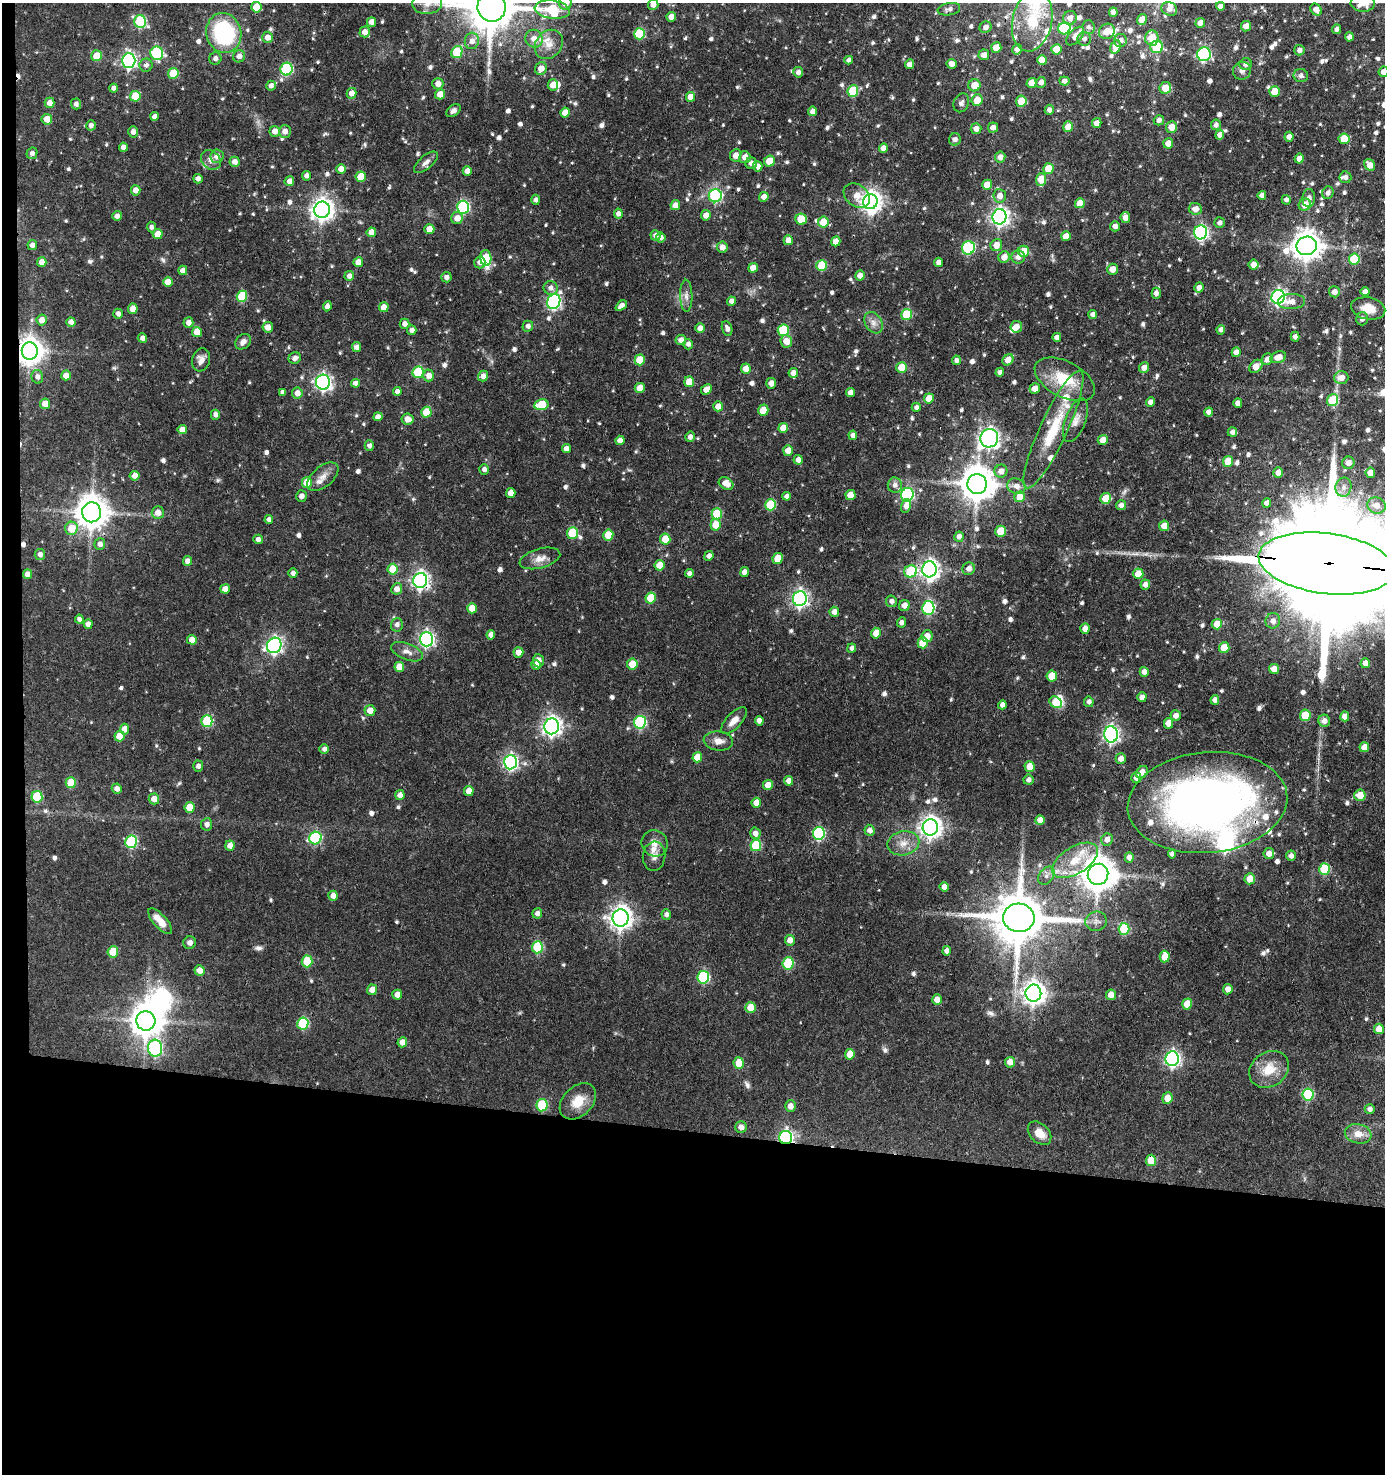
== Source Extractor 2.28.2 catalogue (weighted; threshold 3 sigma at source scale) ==
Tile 7 of 3 x 3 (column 1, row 3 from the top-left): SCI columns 191-1573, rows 1-1472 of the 4442 x 4417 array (HDU 1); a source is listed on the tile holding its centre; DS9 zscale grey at full resolution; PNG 1387 x 1476 px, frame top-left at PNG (2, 3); each listed source drawn as its Kron ellipse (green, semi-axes under 4 px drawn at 4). Shown black and unused: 24% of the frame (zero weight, under 3 of 4 exposures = <1% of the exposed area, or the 3 px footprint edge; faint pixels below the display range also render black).
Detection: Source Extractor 2.28.2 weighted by HDU 2 'WHT'; one run over the whole footprint, this tile lists its part. Background 0.102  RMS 0.0042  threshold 0.0189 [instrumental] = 3 sigma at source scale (4.5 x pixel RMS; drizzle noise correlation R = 1.50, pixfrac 1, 0.05/0.05 arcsec/px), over >= 5 px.
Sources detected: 810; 3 inside a brighter object's white glare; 2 cosmic-ray / hot-pixel residue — neither listed nor drawn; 29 inside a brighter listed object's ellipse — not listed separately; of the other 776, all 500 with FLUX_AUTO >= 1.56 (the completeness limit of this list) listed and drawn (276 fainter detections not listed), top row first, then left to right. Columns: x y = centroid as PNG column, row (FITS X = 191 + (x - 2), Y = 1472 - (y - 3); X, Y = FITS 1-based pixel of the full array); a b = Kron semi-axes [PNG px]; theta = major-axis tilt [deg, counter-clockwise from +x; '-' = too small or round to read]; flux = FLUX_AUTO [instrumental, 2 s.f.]
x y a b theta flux
565 3 6 6 - 4.6
1363 3 12 9 -1 5.7
427 4 15 10 3 4.1
653 5 5 5 - 3
1220 6 4 4 - 2.2
256 7 5 5 - 8.7
492 7 14 14 - 2300
949 9 11 6 9 1.6
1169 9 8 6 -28 2.1
552 10 18 9 -7 23
1316 10 6 5 - 2.9
1113 12 5 4 - 2.3
671 17 5 4 - 3.2
1070 18 7 6 - 2.6
1142 19 5 4 - 3.9
140 21 6 6 - 38
1032 21 31 19 78 18
371 22 5 4 - 2.9
1200 23 5 5 - 3.1
1246 26 5 5 - 3.1
986 27 6 5 - 2
1088 27 7 6 - 1.6
1064 28 6 6 - 33
1336 29 5 4 - 1.6
1107 31 8 7 - 4.2
365 32 5 5 - 3.1
224 33 20 17 -76 45
639 34 5 5 - 24
1075 36 11 6 48 2.4
267 37 5 5 - 3.2
1349 37 4 4 - 1.7
1152 38 7 6 - 7.2
534 39 9 8 - 4.4
1084 39 7 7 - 1.7
1120 40 6 6 - 2.2
472 41 8 7 - 2.6
549 44 16 13 50 6.1
996 47 5 5 - 6
1115 47 7 5 72 4.8
1157 47 6 6 - 19
1017 49 5 5 - 2.4
1056 49 5 5 - 7.1
1299 50 5 5 - 1.8
457 52 6 5 - 17
157 53 7 6 - 41
1204 54 7 6 - 55
984 55 5 5 - 2.9
97 56 5 5 - 8.4
239 56 6 6 - 2.2
215 58 6 6 - 1.6
129 60 7 6 - 110
849 60 4 4 - 1.6
1042 60 5 5 - 5.3
910 64 5 4 - 3.1
952 64 5 5 - 2.6
1246 64 6 6 - 2.1
146 65 6 6 - 1.7
541 68 6 5 - 4.3
287 69 6 6 - 41
1242 71 9 8 - 1.6
798 72 5 5 - 1.8
1384 72 5 5 - 2.9
173 73 5 5 - 15
1301 76 7 6 - 1.6
1064 81 5 4 - 1.9
1041 82 5 5 - 2.4
1031 83 5 5 - 4.5
438 84 6 5 - 3.2
553 85 6 5 - 4.8
974 85 6 6 - 6.4
271 86 5 5 - 1.9
114 88 4 4 - 1.7
1165 88 6 5 - 6.3
853 91 6 5 - 21
1275 91 5 5 - 7
352 93 5 5 - 3.4
440 94 5 5 - 3.8
135 96 5 5 - 11
691 97 5 4 - 4.9
977 100 6 5 - 5.8
1021 101 5 5 - 9.1
50 103 5 5 - 3.4
961 103 10 7 65 1.9
76 104 5 5 - 1.6
1049 110 5 4 - 1.6
453 111 8 5 38 1.6
812 111 5 4 - 2.1
565 113 5 4 - 5.5
155 116 4 4 - 2.2
47 119 5 5 - 4.9
1159 120 5 5 - 1.7
1097 123 5 4 - 2.5
91 125 5 4 - 1.8
1216 125 5 5 - 1.7
1068 127 5 5 - 5
1171 127 6 5 - 4.5
993 128 5 5 - 2.3
976 129 5 5 - 2.6
275 131 5 5 - 3.2
285 131 6 6 - 2.8
133 132 6 4 88 1.9
1220 135 5 4 - 2.8
1289 137 5 4 - 2.1
955 139 6 6 - 1.9
1344 139 5 5 - 8.2
1168 143 5 5 - 4
123 147 4 4 - 2.2
883 148 5 4 - 3.2
32 153 6 5 - 1.8
736 155 6 5 - 3.4
217 156 7 6 - 2.9
745 157 6 5 - 3.8
1000 157 5 5 - 2.3
1299 158 5 4 - 3.9
211 160 11 8 -48 2.4
769 161 5 5 - 5.5
235 162 5 5 - 2.8
426 162 14 6 40 2.3
751 163 6 5 - 2
1370 165 6 5 - 3.3
758 166 5 4 - 2.5
341 169 5 4 - 3.6
1049 169 5 5 - 9.5
467 171 5 4 - 2.7
306 176 5 4 - 1.9
361 177 5 5 - 11
1345 177 6 6 - 1.6
198 179 4 4 - 1.9
1041 179 6 5 - 8.1
289 181 5 4 - 2.5
987 185 5 5 - 5.6
136 190 5 4 - 3.2
1328 193 6 5 - 1.6
857 195 14 10 -40 5.6
1262 195 4 4 - 2.1
715 196 6 6 - 50
1000 196 7 6 - 3.3
764 197 5 4 - 2.9
1309 198 9 6 86 2
536 200 5 4 - 1.7
1286 200 5 4 - 1.6
870 202 7 7 - 240
1080 203 5 5 - 6.6
675 205 5 4 - 3.3
1305 205 6 5 - 5
463 207 6 6 - 53
1195 209 7 6 - 3
322 210 8 7 - 320
618 214 5 4 - 2
706 215 5 4 - 3.4
117 216 5 4 - 2
999 217 7 7 - 180
457 218 6 6 - 3.7
1125 218 5 4 - 3
801 219 5 5 - 11
823 222 5 5 - 9.3
1220 223 5 5 - 1.6
1115 226 5 5 - 1.9
151 227 5 4 - 1.6
429 229 5 5 - 4.9
371 232 5 4 - 4.4
1201 232 7 6 - 94
158 234 5 5 - 5
655 235 5 5 - 1.9
1066 236 5 4 - 4
661 238 5 5 - 1.7
788 240 5 4 - 3.6
836 241 5 4 - 4.3
32 245 5 4 - 2
996 245 6 5 - 4.3
1307 246 10 9 - 610
722 247 5 5 - 2.8
968 248 7 6 - 38
1024 251 5 5 - 8.3
1004 257 6 5 - 3.5
1018 257 7 6 - 2.6
486 258 8 5 -86 20
1354 259 6 5 - 15
42 262 5 4 - 3.5
358 262 5 4 - 4.6
480 262 6 5 - 2.3
939 262 5 4 - 2.6
822 265 5 5 - 16
1253 265 5 5 - 3.3
753 268 5 5 - 5
1112 269 5 5 - 3.8
183 270 5 4 - 2.7
860 275 5 5 - 3.1
349 276 5 5 - 2.3
446 277 5 5 - 1.8
168 282 5 5 - 5.4
1199 287 5 4 - 2.2
551 288 7 7 - 2.1
1334 292 5 5 - 2.5
1365 292 4 4 - 2.4
1156 293 5 4 - 1.9
242 296 6 5 - 19
686 296 16 6 -89 2.3
1278 297 7 6 - 120
731 301 4 4 - 2.1
554 302 7 6 - 84
1291 302 13 7 2 3.8
327 306 5 4 - 2
621 306 6 4 39 2.1
384 307 5 5 - 3.8
1368 308 17 11 -11 5.4
133 309 5 4 - 4.8
118 314 5 4 - 1.8
906 314 5 5 - 16
1093 315 4 4 - 2
1362 319 6 6 - 1.7
42 320 5 5 - 3.4
71 322 4 4 - 2.3
188 323 5 5 - 2.5
873 323 11 8 -58 2.7
405 324 5 5 - 2.1
528 326 5 5 - 1.7
268 327 5 5 - 3.2
1016 327 6 6 - 3.5
700 328 5 5 - 2.6
727 329 7 5 -73 2
412 330 5 4 - 2.1
783 330 6 5 - 21
1221 330 5 4 - 1.9
197 332 5 5 - 6.4
1057 337 4 4 - 2.4
1295 337 5 4 - 1.8
142 338 5 5 - 2.1
681 340 5 5 - 2.5
786 341 6 6 - 4.7
243 342 9 6 43 2.1
688 344 5 4 - 1.9
356 347 5 4 - 2.3
30 351 8 8 - 470
1236 352 5 4 - 3
1278 357 8 5 19 4.3
295 358 6 5 - 2
1267 359 6 5 - 2.8
201 360 12 9 73 2.9
640 360 5 5 - 10
956 360 5 4 - 1.6
1008 360 6 5 - 5.4
1256 366 7 5 45 5
902 367 5 5 - 9.1
1144 368 5 5 - 2.8
746 369 5 5 - 4
418 372 6 5 - 21
1000 372 4 4 - 1.6
793 373 5 4 - 2.9
66 375 5 4 - 3.7
429 375 6 5 - 3.3
483 376 5 5 - 2.5
37 377 7 5 -75 1.8
1341 378 7 6 - 3.5
1065 379 32 17 -28 16
323 382 7 7 - 130
689 382 5 5 - 6.8
356 383 4 4 - 2.2
771 383 5 5 - 2.9
640 388 5 5 - 4.7
706 389 6 4 46 3.2
1035 389 5 5 - 4.1
397 391 4 4 - 1.9
283 392 4 4 - 1.7
297 393 6 5 - 3.3
850 393 4 4 - 2.8
929 398 5 5 - 6.5
1333 400 6 5 - 19
1151 402 5 4 - 2.3
1238 403 5 4 - 2.6
45 404 5 5 - 4.1
541 405 7 5 12 14
718 406 5 5 - 4.2
916 407 4 4 - 1.6
763 410 6 5 - 6.5
426 412 5 5 - 9.9
1209 412 4 4 - 2.3
215 415 5 4 - 1.9
378 417 5 4 - 2.5
407 419 6 5 - 3.6
1076 420 23 10 69 4.2
783 428 5 4 - 5.3
1053 429 64 13 65 22
182 430 4 4 - 3.3
1232 432 5 4 - 1.8
853 435 5 4 - 2.1
690 437 5 4 - 1.8
989 438 9 9 - 170
620 440 4 4 - 2.8
1103 440 5 5 - 4.6
369 446 5 4 - 1.7
566 449 4 4 - 2.6
788 450 5 5 - 4.5
798 460 5 4 - 2.5
1228 461 5 5 - 9.7
1348 463 6 6 - 3.3
484 469 5 5 - 1.8
1001 471 6 6 - 3.1
1278 473 5 5 - 2.8
1370 473 5 5 - 3.2
135 476 5 4 - 3.1
323 477 18 10 40 3.7
307 483 5 5 - 8.9
726 483 8 6 -31 4.4
977 484 10 10 - 1000
895 485 7 7 - 1.8
1016 486 9 7 -16 2.8
1343 487 10 8 76 2.6
511 493 5 4 - 3.6
850 495 5 5 - 5.9
907 495 7 6 - 61
301 496 6 5 - 2
787 496 4 4 - 1.8
1020 497 5 5 - 6.7
1106 498 5 5 - 7.8
1267 503 5 4 - 3
770 505 5 5 - 19
1121 505 5 5 - 1.9
1376 505 9 8 - 4.3
906 506 7 5 76 2.4
92 512 10 9 - 780
158 513 6 6 - 3.7
717 514 6 5 - 17
269 520 4 4 - 1.8
715 525 6 5 - 6.3
1164 526 5 5 - 4.2
71 528 7 6 - 7.5
1001 531 5 5 - 11
572 533 6 5 - 18
608 535 5 5 - 9.9
959 537 5 4 - 2.4
258 539 4 4 - 1.7
665 539 5 5 - 9
100 544 6 5 - 2.1
40 554 5 5 - 1.8
709 556 5 4 - 2
540 558 21 9 15 4.1
778 558 5 5 - 6.7
188 561 5 4 - 2.9
1326 564 68 30 -7 27000
660 565 5 5 - 6.8
393 569 5 5 - 9.8
929 569 8 7 - 210
969 569 6 6 - 2.5
911 571 6 6 - 23
744 572 5 4 - 2.3
293 573 4 4 - 1.6
689 573 4 4 - 1.7
27 574 5 4 - 2.9
1138 574 5 5 - 7.2
420 580 7 7 - 170
1145 585 5 4 - 2.5
225 589 5 4 - 3.1
397 589 6 5 - 2.7
651 598 5 5 - 12
800 598 7 7 - 140
891 601 6 5 - 1.7
904 605 5 5 - 3.1
472 608 5 5 - 6.3
928 608 7 6 - 45
834 612 5 4 - 2.9
79 619 4 4 - 1.6
1273 621 7 7 - 2.5
901 622 5 4 - 1.7
88 624 5 4 - 2.5
1217 624 5 5 - 5.9
397 625 7 6 - 1.8
1085 629 5 4 - 3.3
876 633 5 5 - 6.2
491 635 4 4 - 2.7
927 636 6 5 - 3.8
426 639 7 6 - 110
192 640 5 5 - 4.3
923 643 5 5 - 10
274 645 8 7 - 130
852 648 4 4 - 1.8
1224 648 5 5 - 8.2
407 652 17 8 -22 3
518 652 5 5 - 3.4
538 661 6 5 - 2.6
1365 663 5 4 - 2.7
632 664 5 5 - 7.5
536 665 5 4 - 3
399 667 5 5 - 5.4
1274 669 5 5 - 3.6
1144 672 5 4 - 2.5
1052 676 5 5 - 9.5
1142 697 5 4 - 2.7
1215 700 5 4 - 2.2
1056 702 7 5 -38 8.9
1089 702 5 5 - 1.6
1002 705 4 4 - 2.4
370 711 5 5 - 4.1
1305 715 6 5 - 12
1176 716 5 5 - 2.1
1345 716 5 4 - 3.6
207 721 6 5 - 22
734 721 17 7 46 3.7
759 721 4 4 - 2.4
1324 721 6 6 - 2.5
640 722 6 6 - 44
1168 723 5 4 - 5.2
552 726 8 7 - 200
124 729 5 4 - 3.7
1111 734 8 7 - 130
120 736 5 5 - 7.7
718 741 15 9 -6 3.6
1364 747 5 5 - 4.4
324 749 4 4 - 1.6
697 757 5 4 - 5.8
1121 759 5 5 - 3.1
510 762 7 6 - 100
198 766 5 5 - 1.7
1030 766 5 5 - 6.4
1142 772 7 5 44 3.7
1136 778 5 5 - 3
1028 780 5 5 - 1.6
789 781 5 4 - 2.6
71 783 5 5 - 11
768 785 5 5 - 4.9
117 789 5 5 - 2.2
469 791 5 4 - 4.5
400 795 5 4 - 2.7
1360 795 6 5 - 6.7
37 797 6 5 - 19
154 799 5 5 - 4.4
756 803 5 4 - 3.9
1207 803 80 50 5 300
190 807 5 5 - 7.6
1040 820 5 4 - 3.3
207 824 6 5 - 1.9
930 827 8 7 - 300
869 830 5 5 - 2.3
755 833 6 5 - 2.6
819 833 6 6 - 44
315 838 6 6 - 39
1107 839 6 5 - 2.6
131 842 6 6 - 39
655 843 13 12 - 4
903 843 16 12 12 5.3
756 845 6 5 - 19
230 846 5 5 - 3.3
1269 853 5 5 - 3.5
1172 854 4 4 - 1.6
654 856 14 11 85 2.9
1291 856 5 5 - 2.1
1129 857 5 4 - 2.3
1075 860 26 13 32 12
1325 869 6 5 - 21
1098 874 11 10 - 980
1046 876 10 7 52 2.1
1250 879 5 5 - 5.8
944 887 5 4 - 2.5
333 896 5 5 - 3.9
537 913 5 5 - 1.8
666 914 5 4 - 1.6
621 918 8 8 - 310
1019 918 16 14 -3 2700
160 921 16 6 -48 5.2
1096 921 11 9 15 2.5
1124 929 6 5 - 19
790 940 5 5 - 3.2
190 943 6 6 - 1.9
537 947 6 5 - 23
947 951 4 4 - 2.1
113 952 5 5 - 12
1165 957 6 5 - 7
307 961 6 5 - 15
788 963 6 5 - 24
200 971 5 5 - 3.3
703 977 6 6 - 39
1228 989 5 4 - 2.8
372 990 5 5 - 3.6
1033 993 8 8 - 320
397 995 5 5 - 3.9
1111 995 5 5 - 3.6
937 1000 5 4 - 3.9
1187 1004 5 5 - 7.6
750 1008 5 5 - 6.8
146 1021 9 9 - 740
303 1023 6 5 - 29
1379 1029 5 5 - 6.3
402 1042 5 4 - 3
155 1048 8 7 - 68
850 1054 5 5 - 5.6
1172 1059 7 7 - 110
1010 1062 5 5 - 4
739 1063 6 5 - 8
1269 1069 21 17 34 9.6
1308 1094 6 5 - 29
1167 1098 6 5 - 4.1
578 1101 21 14 45 8.5
542 1105 6 5 - 22
790 1106 6 5 - 2.9
1370 1109 5 5 - 1.8
741 1127 6 5 - 2.8
1039 1133 13 9 -44 5.1
1358 1134 13 9 -11 4.7
786 1138 6 6 - 89
1151 1160 6 5 - 8.3
Overlapping masked pixels (flux is a lower limit): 8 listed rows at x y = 30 351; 92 512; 1326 564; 420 580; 1207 803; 1019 918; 786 1138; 1151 1160
Isophote crosses this tile's border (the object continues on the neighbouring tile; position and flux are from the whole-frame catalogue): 7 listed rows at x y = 565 3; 1363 3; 427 4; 653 5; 492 7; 1384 72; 1326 564